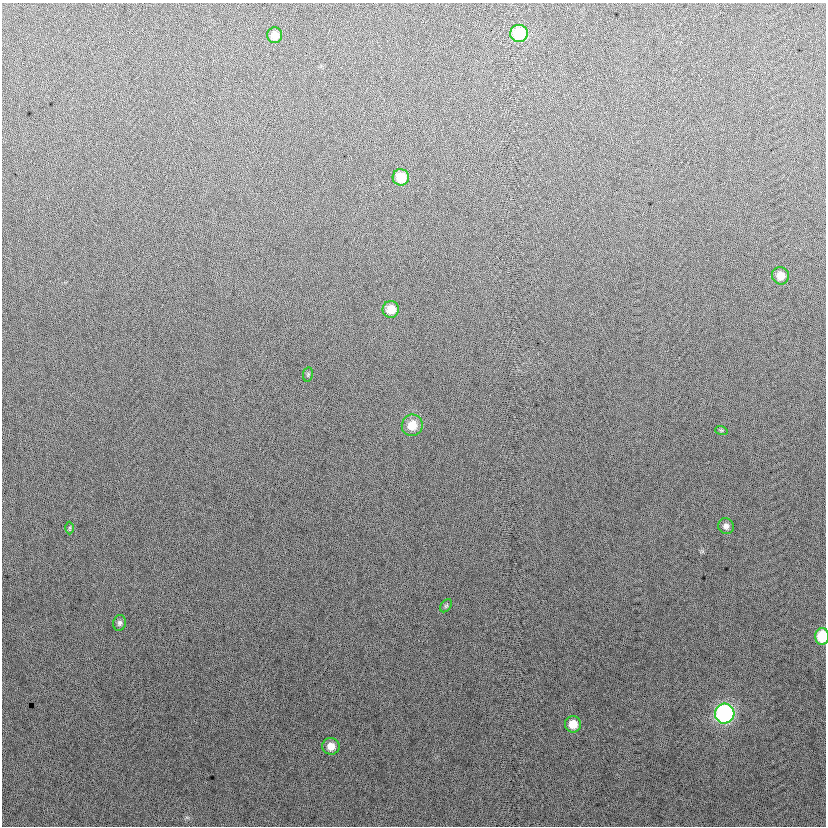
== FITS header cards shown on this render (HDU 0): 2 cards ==
NAXIS1  =                  824
NAXIS2  =                  824

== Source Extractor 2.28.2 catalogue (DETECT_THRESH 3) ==
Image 824 x 824 px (HDU 0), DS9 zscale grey, 1 PNG px = 1 image px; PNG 828 x 828 px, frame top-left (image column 1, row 824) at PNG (2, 3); each listed source drawn as its Kron ellipse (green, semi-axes under 4 px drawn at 4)
Background 11.5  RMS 13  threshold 40.2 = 3 sigma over >= 5 px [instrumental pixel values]
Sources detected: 16; all 16 listed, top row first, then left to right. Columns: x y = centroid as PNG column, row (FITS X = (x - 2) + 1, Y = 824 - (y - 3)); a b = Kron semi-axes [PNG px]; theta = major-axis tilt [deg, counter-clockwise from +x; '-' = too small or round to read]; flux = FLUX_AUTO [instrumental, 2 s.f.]
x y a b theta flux
519 33 9 8 - 43000
275 35 8 7 - 8500
401 177 8 8 - 19000
780 276 9 8 - 9300
391 309 8 8 - 14000
308 374 7 5 79 1400
412 425 11 10 - 15000
721 430 6 4 -18 1100
726 526 8 7 - 3800
70 528 6 4 89 1200
446 606 7 5 53 1600
119 623 8 6 77 2600
822 636 8 7 - 34000
725 714 10 9 - 190000
573 724 8 8 - 13000
331 746 8 8 - 9100
At the frame edge (FLAGS 8, measured only in part): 1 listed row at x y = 822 636